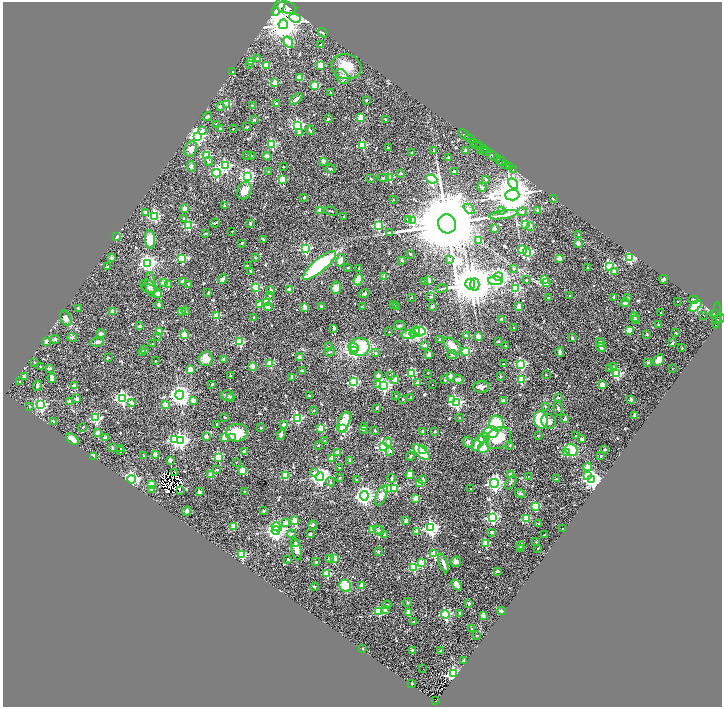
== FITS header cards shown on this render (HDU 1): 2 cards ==
NAXIS1  =                 1439
NAXIS2  =                 1410

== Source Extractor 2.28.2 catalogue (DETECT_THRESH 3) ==
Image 1439 x 1410 px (HDU 1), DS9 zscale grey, zoomed out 1/2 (1 PNG px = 2 x 2 image px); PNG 724 x 709 px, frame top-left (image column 2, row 1410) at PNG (3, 2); each listed source drawn as its Kron ellipse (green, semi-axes under 4 px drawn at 4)
Background 1.05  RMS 0.06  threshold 0.181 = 3 sigma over >= 5 px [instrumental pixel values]
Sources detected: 702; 64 cannot appear on this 1/2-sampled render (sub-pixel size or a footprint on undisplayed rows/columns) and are neither listed nor drawn; of the other 638, the 500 brightest by FLUX_AUTO listed and drawn (138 fainter detections omitted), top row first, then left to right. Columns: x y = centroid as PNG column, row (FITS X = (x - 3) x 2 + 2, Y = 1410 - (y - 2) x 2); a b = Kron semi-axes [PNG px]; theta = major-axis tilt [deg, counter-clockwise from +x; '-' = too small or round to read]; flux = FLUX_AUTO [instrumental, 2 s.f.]
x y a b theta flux
280 5 11 4 61 7500
287 8 10 5 -13 7200
275 12 2 1 - 10000
295 18 6 4 -27 420
283 24 5 4 - 23000
323 33 5 3 - 13
288 42 6 3 -57 330
321 45 2 2 - 19
257 59 2 2 - 68
251 62 3 2 - 210
250 64 2 2 - 20
266 65 3 2 - 390
320 65 3 2 - 280
346 66 15 12 -15 200
232 72 2 2 - 15
342 77 8 5 -53 53
299 78 3 2 - 180
275 83 3 2 - 330
315 85 3 3 - 470
331 93 2 2 - 48
296 99 7 3 41 32
367 100 2 2 - 30
227 104 3 3 - 390
276 104 2 2 - 68
252 105 2 2 - 56
220 107 2 2 - 60
207 116 5 2 - 24
360 118 2 2 - 260
328 119 2 2 - 62
385 119 2 2 - 43
254 120 2 2 - 67
216 124 2 2 - 23
297 125 4 3 - 1900
247 127 4 2 - 11
220 129 2 2 - 56
233 129 2 2 - 10
310 130 5 3 - 13
203 131 3 2 - 84
300 133 4 2 - 46
464 135 6 2 -39 1700
197 136 4 4 - 3600
470 139 6 2 -33 1800
474 143 4 2 - 370
272 144 3 3 - 640
363 145 3 3 - 630
476 145 4 2 - 500
480 146 3 3 - 750
388 147 3 2 - 10
483 148 4 1 - 340
191 149 8 6 65 57
481 150 2 1 - 81
434 151 3 3 - 17
466 151 2 2 - 120
487 152 5 3 - 1100
412 153 2 2 - 22
246 155 2 2 - 15
492 155 6 3 -41 3400
207 156 3 3 - 630
251 156 2 2 - 29
267 156 4 2 - 53
449 158 4 3 - 16
498 158 2 2 - 450
209 161 4 3 - 22
323 161 2 2 - 95
501 161 5 2 - 1700
506 164 3 2 - 250
191 166 5 3 - 31
225 166 4 3 - 1800
284 167 2 2 - 14
509 167 2 1 - 220
330 169 5 2 - 12
513 170 3 2 - 86
268 171 3 3 - 11
454 172 2 2 - 75
216 173 4 4 - 1400
401 174 3 3 - 17
247 176 4 4 - 3100
390 177 3 3 - 430
383 178 6 3 -3 12
371 179 2 2 - 59
432 179 5 4 - 2000
283 180 3 3 - 530
486 180 2 2 - 35
513 184 6 4 -43 860
482 187 4 3 - 19
244 191 9 7 63 92
512 195 7 5 2 45000
304 198 2 2 - 30
553 198 3 2 - 12
393 199 2 2 - 12
225 206 2 2 - 63
184 209 2 2 - 160
469 209 6 4 -43 26
320 210 2 2 - 220
538 210 3 2 - 18
331 211 7 2 -15 11
502 211 3 2 - 21
145 212 2 2 - 96
522 212 5 4 - 18
503 215 14 3 9 40
155 216 3 3 - 1600
344 216 2 2 - 19
184 218 2 2 - 13
409 220 3 2 - 110
412 221 3 3 - 630
215 223 5 2 - 12
250 224 4 3 - 13
447 224 9 9 - 200000
526 224 3 3 - 980
188 225 3 3 - 1000
378 225 3 3 - 850
530 226 3 2 - 39
494 228 2 2 - 120
232 232 2 2 - 16
206 233 2 2 - 27
390 233 3 3 - 35
578 234 2 2 - 14
116 237 4 2 - 45
150 239 9 5 -87 150
263 239 4 2 - 14
478 240 3 2 - 56
242 243 2 2 - 29
578 243 2 2 - 100
305 249 3 3 - 1200
522 250 4 3 - 270
527 252 4 3 - 1100
410 254 2 2 - 29
112 258 2 2 - 95
182 258 4 3 - 860
255 258 2 2 - 28
559 258 2 2 - 170
630 258 3 3 - 1100
340 260 6 3 75 80
402 260 2 2 - 50
449 260 3 2 - 13
148 263 4 4 - 4100
320 265 21 6 40 1200
247 266 3 3 - 13
107 267 2 2 - 57
588 267 2 2 - 13
609 267 3 3 - 980
348 268 2 2 - 19
359 269 2 2 - 11
514 269 2 2 - 22
251 271 3 2 - 20
615 271 2 2 - 58
384 277 3 2 - 82
499 277 4 4 - 5000
223 279 5 4 - 30
664 279 4 2 - 36
358 280 5 4 - 160
428 280 2 2 - 290
526 280 2 2 - 28
544 280 3 3 - 420
182 281 2 2 - 81
495 281 7 4 -2 1300
424 282 3 2 - 21
164 283 2 2 - 260
546 283 3 3 - 52
189 284 2 2 - 50
470 284 5 5 - 33000
475 284 6 4 -88 21000
151 285 12 5 -85 41
168 285 2 2 - 140
148 286 9 6 -29 32
256 288 3 3 - 690
336 288 6 5 - 84
149 289 7 4 -18 17
290 289 2 2 - 150
441 289 6 2 12 13
516 289 3 3 - 980
271 290 2 2 - 38
157 293 4 4 - 59
208 293 2 2 - 26
364 294 5 3 - 23
270 296 2 2 - 16
431 296 2 2 - 41
570 296 2 2 - 46
412 297 2 2 - 11
614 297 3 3 - 20
549 298 2 2 - 34
627 298 2 2 - 51
693 299 5 3 - 11
678 301 2 2 - 9.9
266 302 3 3 - 460
625 303 4 3 - 30
159 304 4 3 - 43
393 304 2 2 - 12
259 305 3 2 - 190
321 306 2 2 - 68
397 306 4 2 - 11
432 306 3 3 - 14
519 306 2 2 - 140
695 306 7 4 43 300
268 307 4 3 - 27
305 307 4 2 - 98
362 307 2 2 - 12
78 308 2 2 - 43
181 311 2 2 - 110
186 311 4 3 - 10
112 312 2 2 - 170
661 312 2 2 - 11
715 313 3 2 - 200
703 315 2 1 - 10
717 315 13 3 85 370
217 316 3 3 - 450
254 317 2 2 - 14
634 317 5 3 - 25
66 318 8 5 -63 55
720 318 5 3 - 520
501 319 2 2 - 66
717 319 5 3 - 760
636 320 4 3 - 9.6
400 325 6 4 -5 20
658 325 2 2 - 21
139 326 4 2 - 16
334 328 3 2 - 16
514 328 2 2 - 18
629 330 2 2 - 250
416 331 4 3 - 370
159 332 3 3 - 470
389 332 2 2 - 13
417 332 8 4 14 740
676 333 2 2 - 48
101 334 5 3 - 30
409 334 7 4 5 730
647 334 2 2 - 42
184 335 3 3 - 460
157 336 3 2 - 12
466 336 2 2 - 91
478 336 3 2 - 160
72 337 5 4 - 18
572 338 4 3 - 14
55 339 5 4 - 19
440 339 4 3 - 11
46 342 2 2 - 94
97 342 7 4 7 21
240 342 3 3 - 680
498 342 2 2 - 45
600 342 4 3 - 55
153 343 2 2 - 16
672 343 2 2 - 77
424 345 3 3 - 25
329 346 4 3 - 11
452 346 10 6 -43 120
506 346 2 2 - 27
353 347 5 3 - 290
360 347 10 9 - 580
601 348 5 3 - 19
682 348 2 2 - 15
144 349 4 4 - 13
354 350 4 3 - 2500
142 352 3 3 - 11
330 352 5 3 - 15
465 352 3 3 - 770
560 352 5 3 - 30
376 353 2 2 - 23
429 354 2 2 - 170
452 355 5 4 - 18
299 357 2 2 - 110
108 358 2 2 - 62
206 359 7 7 - 120
224 359 2 2 - 100
658 360 6 4 61 100
155 361 2 2 - 13
34 363 2 2 - 10
270 363 3 3 - 440
647 363 2 2 - 70
504 364 2 2 - 17
521 364 3 3 - 1300
40 366 2 2 - 12
252 366 2 2 - 170
613 367 3 2 - 21
50 368 3 2 - 39
609 369 2 2 - 15
672 369 2 2 - 13
190 370 3 2 - 320
302 370 2 2 - 34
412 373 3 3 - 730
428 373 2 2 - 12
617 374 3 3 - 950
230 375 3 2 - 9.6
546 375 2 2 - 23
25 376 4 3 - 27
378 376 2 2 - 76
390 376 3 2 - 22
451 376 2 2 - 220
500 376 2 2 - 31
292 377 2 2 - 73
52 378 5 3 - 60
394 379 2 2 - 190
458 379 5 4 - 27
445 380 2 2 - 23
521 380 3 3 - 510
20 382 2 2 - 14
354 382 3 3 - 1100
418 383 2 2 - 140
212 384 4 3 - 11
377 384 4 3 - 52
383 385 4 4 - 2500
432 385 2 2 - 9.8
602 385 2 2 - 180
37 386 5 3 - 21
74 386 2 2 - 160
481 387 8 5 4 44
180 395 4 4 - 6300
309 395 2 2 - 27
227 396 6 5 - 35
396 396 2 2 - 17
231 397 3 3 - 24
411 397 2 2 - 22
122 398 4 4 - 2700
558 398 2 2 - 27
77 399 2 2 - 110
403 399 2 2 - 10
451 399 3 2 - 130
631 399 2 2 - 100
193 401 2 2 - 110
504 401 3 2 - 160
69 402 2 2 - 79
131 402 3 2 - 63
456 403 4 4 - 2000
41 405 4 4 - 2200
165 405 3 2 - 310
29 406 2 2 - 16
545 406 2 2 - 25
377 408 2 2 - 34
558 408 7 3 -80 20
313 410 2 2 - 22
635 415 2 2 - 83
459 417 2 2 - 11
96 418 4 3 - 1200
225 418 2 2 - 34
297 418 4 3 - 1100
565 419 2 2 - 82
541 420 9 7 -78 460
53 421 2 2 - 33
548 421 7 7 - 58
344 422 11 5 65 270
217 424 2 2 - 13
284 424 2 2 - 110
496 424 8 7 - 440
365 426 2 2 - 45
83 427 2 2 - 15
261 428 2 2 - 30
321 428 3 2 - 440
343 428 3 3 - 1100
363 429 3 2 - 51
375 431 2 2 - 30
435 431 2 2 - 42
423 432 2 2 - 110
491 432 8 6 4 280
98 433 2 2 - 140
237 433 11 9 5 280
281 434 5 4 - 33
206 436 2 2 - 140
538 436 2 2 - 17
576 436 2 2 - 32
224 437 2 2 - 220
233 437 3 2 - 20
105 438 2 2 - 110
483 438 6 5 - 38
498 438 13 10 31 270
72 439 7 4 -38 85
582 439 2 2 - 79
174 440 3 3 - 890
181 441 4 4 - 3200
325 441 3 3 - 11
388 442 5 3 - 62
468 442 5 5 - 23
478 443 9 4 52 200
510 445 3 2 - 12
318 446 2 2 - 17
383 446 4 3 - 2400
484 447 5 5 - 370
112 448 4 3 - 12
121 449 2 2 - 19
605 449 3 2 - 16
422 450 3 3 - 320
571 450 7 5 -28 520
121 451 2 2 - 29
390 451 3 3 - 24
245 452 2 2 - 76
421 452 11 4 -42 880
338 453 2 2 - 130
566 453 3 2 - 45
155 454 2 2 - 110
144 455 2 2 - 18
93 456 4 2 - 39
410 456 4 3 - 11
601 456 3 3 - 11
219 457 3 3 - 690
331 458 2 2 - 180
170 460 3 2 - 120
350 460 2 2 - 59
236 462 2 2 - 11
588 467 4 3 - 210
339 468 2 2 - 15
217 470 2 2 - 32
242 470 3 2 - 310
175 472 2 2 - 29
314 473 3 2 - 61
210 475 2 2 - 170
285 475 3 3 - 460
410 475 4 3 - 98
510 475 2 2 - 110
587 476 3 3 - 830
320 477 4 4 - 5000
529 477 2 2 - 18
339 478 2 2 - 25
392 478 4 3 - 14
132 479 4 4 - 2700
556 479 2 2 - 46
592 479 4 4 - 4400
356 480 2 2 - 35
423 480 2 2 - 52
330 482 5 2 - 10
511 482 8 2 58 15
419 483 3 2 - 300
494 483 4 4 - 3300
151 485 2 2 - 270
395 488 3 3 - 440
387 489 3 3 - 420
471 489 2 2 - 10
152 490 2 2 - 130
180 490 2 1 - 10
245 491 2 2 - 16
200 492 2 2 - 140
520 493 5 4 - 16
381 495 11 5 66 130
364 496 4 4 - 5600
416 498 2 2 - 220
535 506 4 3 - 680
187 511 5 3 - 33
264 511 2 2 - 26
492 517 4 4 - 1900
526 518 4 3 - 490
295 520 2 2 - 230
406 521 2 2 - 140
286 523 2 2 - 110
539 523 2 2 - 13
313 525 4 4 - 18
233 526 2 2 - 260
277 527 5 4 - 460
431 528 4 4 - 3300
373 529 3 2 - 340
563 529 2 2 - 11
276 530 4 3 - 6300
378 530 5 3 - 18
417 531 2 2 - 170
492 532 3 3 - 28
291 534 4 3 - 17
310 534 2 2 - 58
385 534 2 2 - 94
544 535 2 2 - 27
536 542 2 2 - 15
296 543 4 3 - 25
485 543 3 2 - 400
521 545 2 2 - 46
521 548 2 2 - 81
296 549 11 5 -77 66
538 549 2 2 - 16
378 551 2 2 - 49
434 554 3 3 - 630
242 555 3 3 - 680
330 558 3 2 - 32
334 558 3 3 - 510
288 559 2 2 - 22
316 562 2 2 - 54
456 562 5 4 - 43
421 563 3 2 - 240
443 563 10 4 -70 49
414 567 3 3 - 640
497 571 2 2 - 52
327 574 3 2 - 390
362 585 2 2 - 140
457 585 6 4 -57 86
345 586 6 5 - 290
314 587 4 3 - 12
407 602 4 3 - 9.6
469 603 2 2 - 58
387 605 4 3 - 12
385 609 2 2 - 47
501 611 4 4 - 27
379 612 3 3 - 520
409 612 2 2 - 230
460 613 2 2 - 28
445 614 4 3 - 1100
483 616 3 2 - 53
413 621 2 2 - 15
472 628 2 2 - 11
476 635 2 2 - 9.6
362 649 3 2 - 12
412 650 2 2 - 82
441 651 3 2 - 22
464 661 2 2 - 52
423 669 2 1 - 12
454 674 4 3 - 3500
412 683 2 2 - 39
436 701 3 2 - 350
At the frame edge (FLAGS 8, measured only in part): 1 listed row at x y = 280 5
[138 fainter detections neither listed nor drawn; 64 sub-pixel or undisplayed-footprint detections neither listed nor drawn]